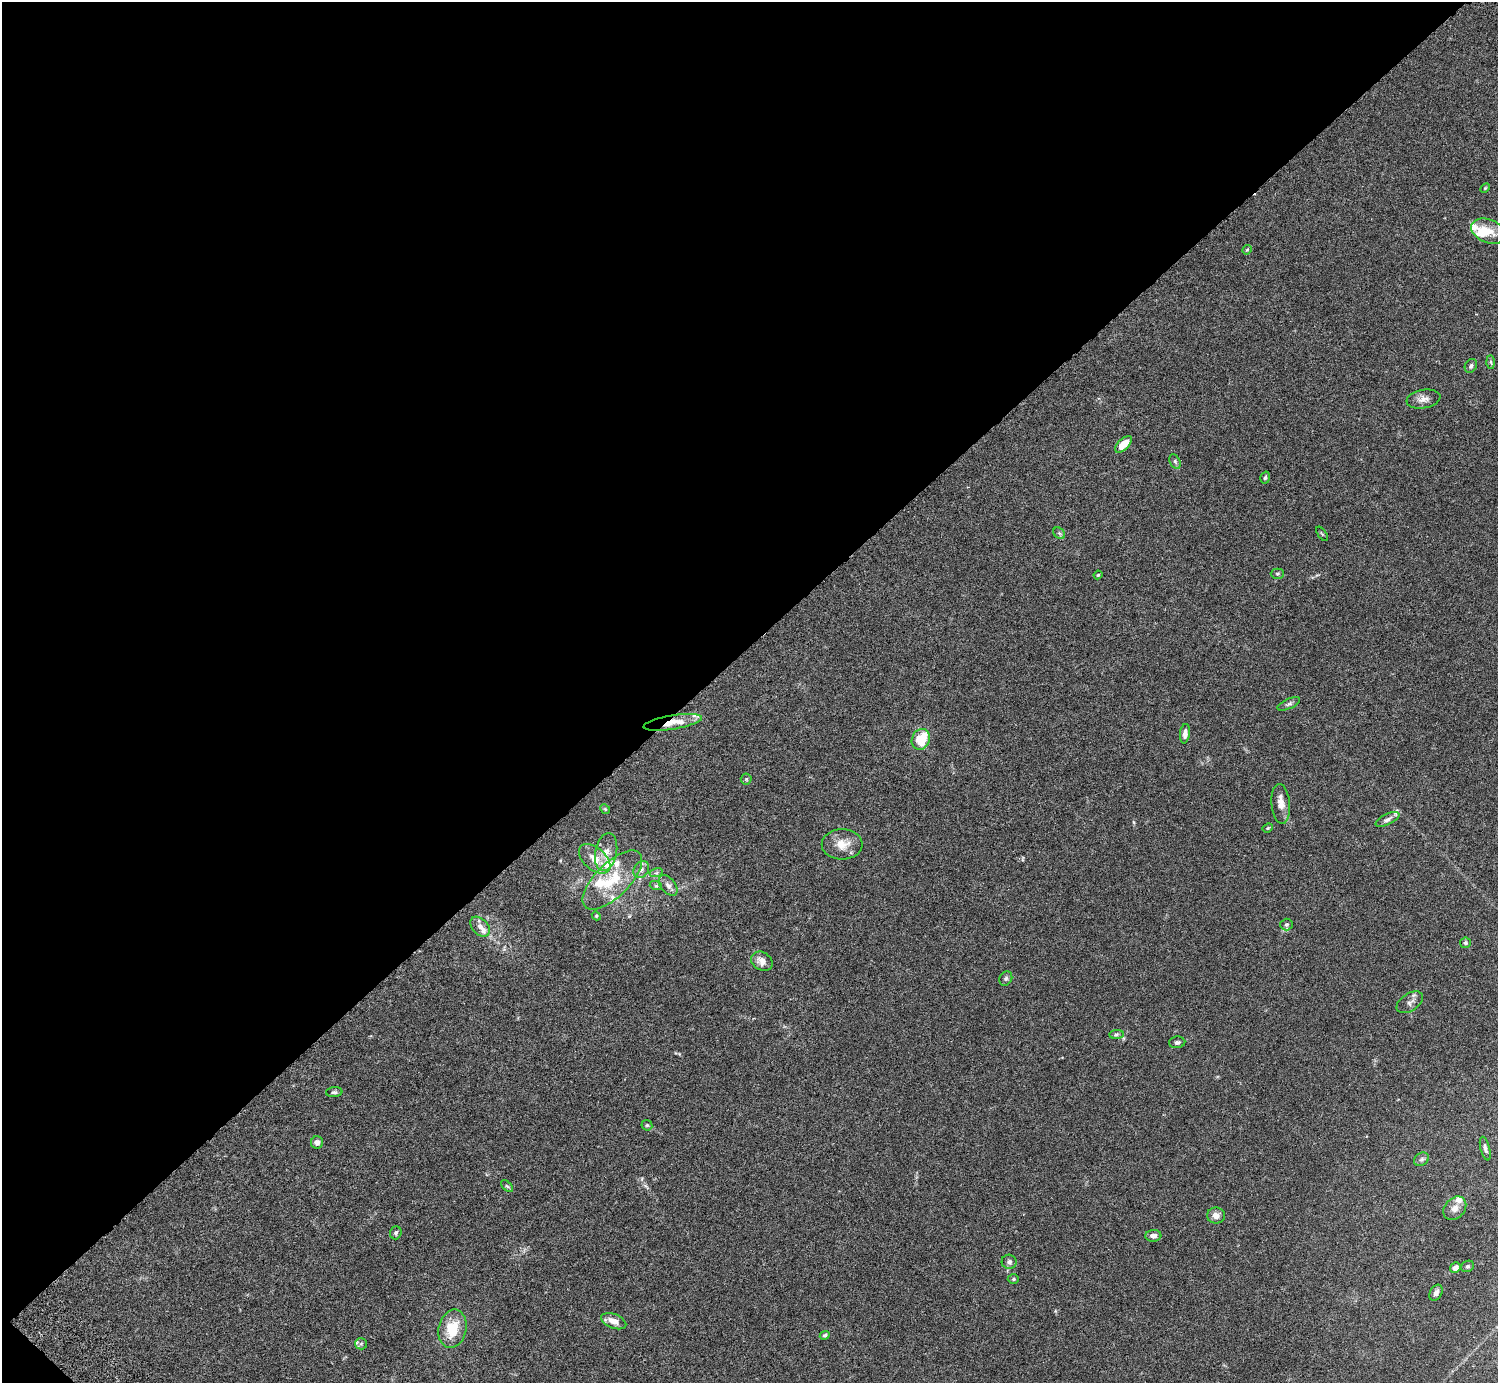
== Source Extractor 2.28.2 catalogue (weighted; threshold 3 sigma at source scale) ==
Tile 5 of 4 x 4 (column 1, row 2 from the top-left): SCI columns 45-1540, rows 2968-4348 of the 6074 x 6074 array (HDU 1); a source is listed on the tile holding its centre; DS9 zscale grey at full resolution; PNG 1500 x 1385 px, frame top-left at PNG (2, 2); each listed source drawn as its Kron ellipse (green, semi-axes under 4 px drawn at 4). Shown black and unused: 47% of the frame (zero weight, under 3 of 6 exposures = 3% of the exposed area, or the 3 px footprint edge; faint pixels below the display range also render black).
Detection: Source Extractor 2.28.2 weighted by HDU 2 'WHT'; one run over the whole footprint, this tile lists its part. Background 0.0222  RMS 0.0021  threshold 0.00877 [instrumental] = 3 sigma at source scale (4.09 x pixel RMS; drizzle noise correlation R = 1.36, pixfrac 0.8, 0.05/0.05 arcsec/px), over >= 5 px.
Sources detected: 69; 11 inside a brighter listed object's ellipse — not listed separately; the other 58 listed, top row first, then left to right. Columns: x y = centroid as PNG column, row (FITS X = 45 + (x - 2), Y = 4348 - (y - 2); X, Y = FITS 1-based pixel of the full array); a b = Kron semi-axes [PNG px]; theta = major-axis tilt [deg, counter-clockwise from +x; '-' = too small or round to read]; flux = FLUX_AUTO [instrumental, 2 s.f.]
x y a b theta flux
1485 188 6 3 45 0.2
1489 231 18 11 -22 2.9
1247 250 5 4 - 0.21
1491 362 7 4 -88 0.3
1471 366 7 5 55 0.49
1423 399 17 9 10 1.4
1123 444 10 5 45 2.9
1175 461 8 5 -63 0.39
1265 478 6 4 72 0.33
1059 533 6 5 - 0.32
1322 534 8 3 -55 0.19
1277 574 7 5 0 0.33
1098 575 4 3 - 0.2
1289 704 12 5 24 0.51
673 722 29 7 9 3.5
1185 734 10 5 82 1.1
921 739 10 9 - 5.8
746 779 5 5 - 0.35
1281 804 20 9 -85 1.8
605 809 5 4 - 0.23
1387 819 13 5 26 0.71
1268 828 5 4 - 0.22
842 844 20 15 0 3
606 852 19 11 80 2.2
595 859 18 11 -41 2.8
641 870 9 7 56 0.82
656 873 6 4 17 0.38
612 880 38 17 45 8
668 885 12 7 -51 0.95
656 886 6 4 -18 0.27
596 916 4 4 - 0.22
1286 924 6 6 - 0.4
480 927 11 7 -45 1.1
1465 943 5 5 - 0.38
762 961 11 9 -33 1.7
1006 978 7 6 - 0.4
1410 1002 15 8 33 0.99
1116 1034 7 4 8 0.33
1177 1042 8 6 4 0.45
334 1092 8 5 5 0.42
647 1125 6 5 - 0.28
317 1142 6 6 - 0.76
1485 1148 12 4 -75 0.58
1422 1159 8 6 31 0.49
507 1186 7 4 -43 0.33
1455 1208 13 10 47 1.3
1216 1215 9 8 - 1.3
396 1233 6 5 - 0.42
1153 1236 8 6 4 0.95
1009 1262 7 7 - 0.65
1468 1266 7 5 29 0.37
1455 1268 6 5 - 1.1
1013 1279 6 4 1 0.33
1436 1293 8 6 59 0.68
614 1321 13 7 -21 1.6
452 1329 19 14 77 5.4
825 1335 5 4 - 0.37
361 1344 6 5 - 0.39
Overlapping masked pixels (flux is a lower limit): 1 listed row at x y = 673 722